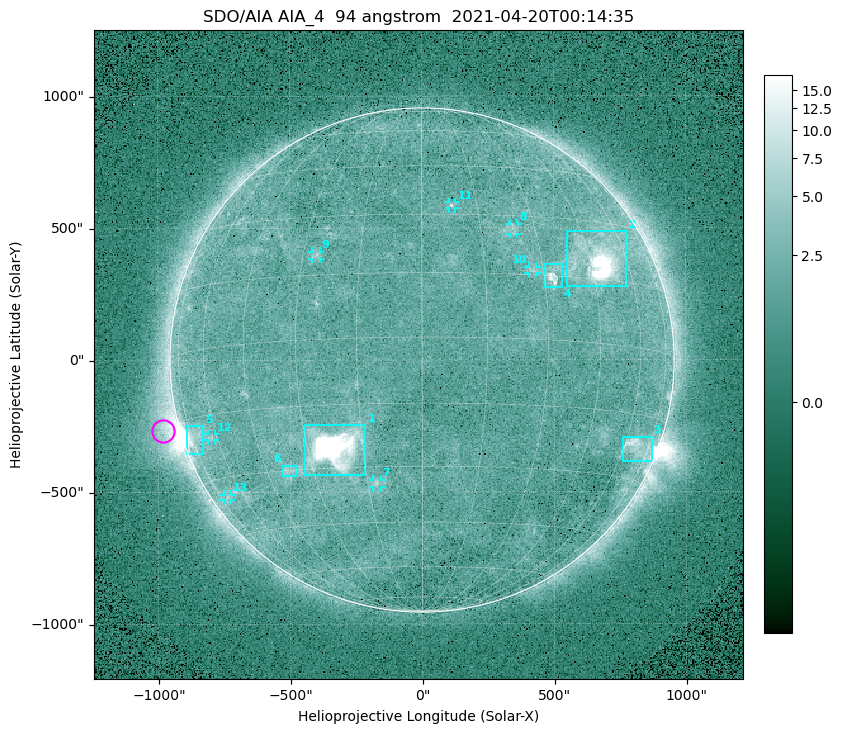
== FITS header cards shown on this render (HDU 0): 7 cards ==
TELESCOP= 'SDO/AIA '
INSTRUME= 'AIA_4   '
WAVELNTH=                   94
WAVEUNIT= 'angstrom'
DATE-OBS= '2021-04-20T00:14:35.12'
CTYPE1  = 'HPLN-TAN'
CTYPE2  = 'HPLT-TAN'

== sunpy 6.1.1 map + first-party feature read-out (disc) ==
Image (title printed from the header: SDO/AIA AIA_4  94 angstrom  2021-04-20T00:14:35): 512 x 512 px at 4.8 arcsec/px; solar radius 955 arcsec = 199 px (full disc in frame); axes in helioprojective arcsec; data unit not stated in the header (colour bar unlabelled)
Orientation: roll -0.138 deg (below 1 deg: not rotated)
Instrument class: DISC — disc imager (sunpy class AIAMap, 94 A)
Bright regions (active regions / flare kernels): reference = the median radial profile (limb darkening/brightening removed); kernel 5 px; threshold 5 sigma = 2.46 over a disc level ~1.73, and >= 1.15x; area >= 9 px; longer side >= 5 px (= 24 arcsec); searched inside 0.97 R_sun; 13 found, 13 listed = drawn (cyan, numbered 1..; 7 of them under ~33 arcsec drawn as corner ticks so the feature stays visible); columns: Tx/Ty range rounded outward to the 10 arcsec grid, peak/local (2 s.f.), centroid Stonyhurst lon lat
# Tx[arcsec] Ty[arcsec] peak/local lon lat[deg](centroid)
1 -450..-210 -440..-240 873 -22 -25
2 550..780 280..490 40 +48 +20
3 760..870 -390..-290 4.6 +67 -22
4 460..530 270..360 6.4 +33 +15
5 -900..-830 -360..-250 6.8 -72 -19
6 -530..-480 -440..-400 3 -38 -30
7 -190..-160 -480..-450 3.3 -13 -34
8 330..370 470..520 2.7 +24 +26
9 -420..-380 380..410 3.1 -26 +20
10 400..440 330..360 2.9 +27 +16
11 100..130 570..600 3 +8 +33
12 -810..-780 -300..-280 2.7 -63 -20
13 -750..-720 -530..-510 2.4 -70 -35
Off-limb structures (1.02-1.3 R_sun): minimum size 50 px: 5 found; the strongest spans PA ~90..115 deg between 1.02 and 1.21 R_sun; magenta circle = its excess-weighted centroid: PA ~105 deg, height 1.06 R_sun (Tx ~-980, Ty ~-270 arcsec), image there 4.7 x the reference